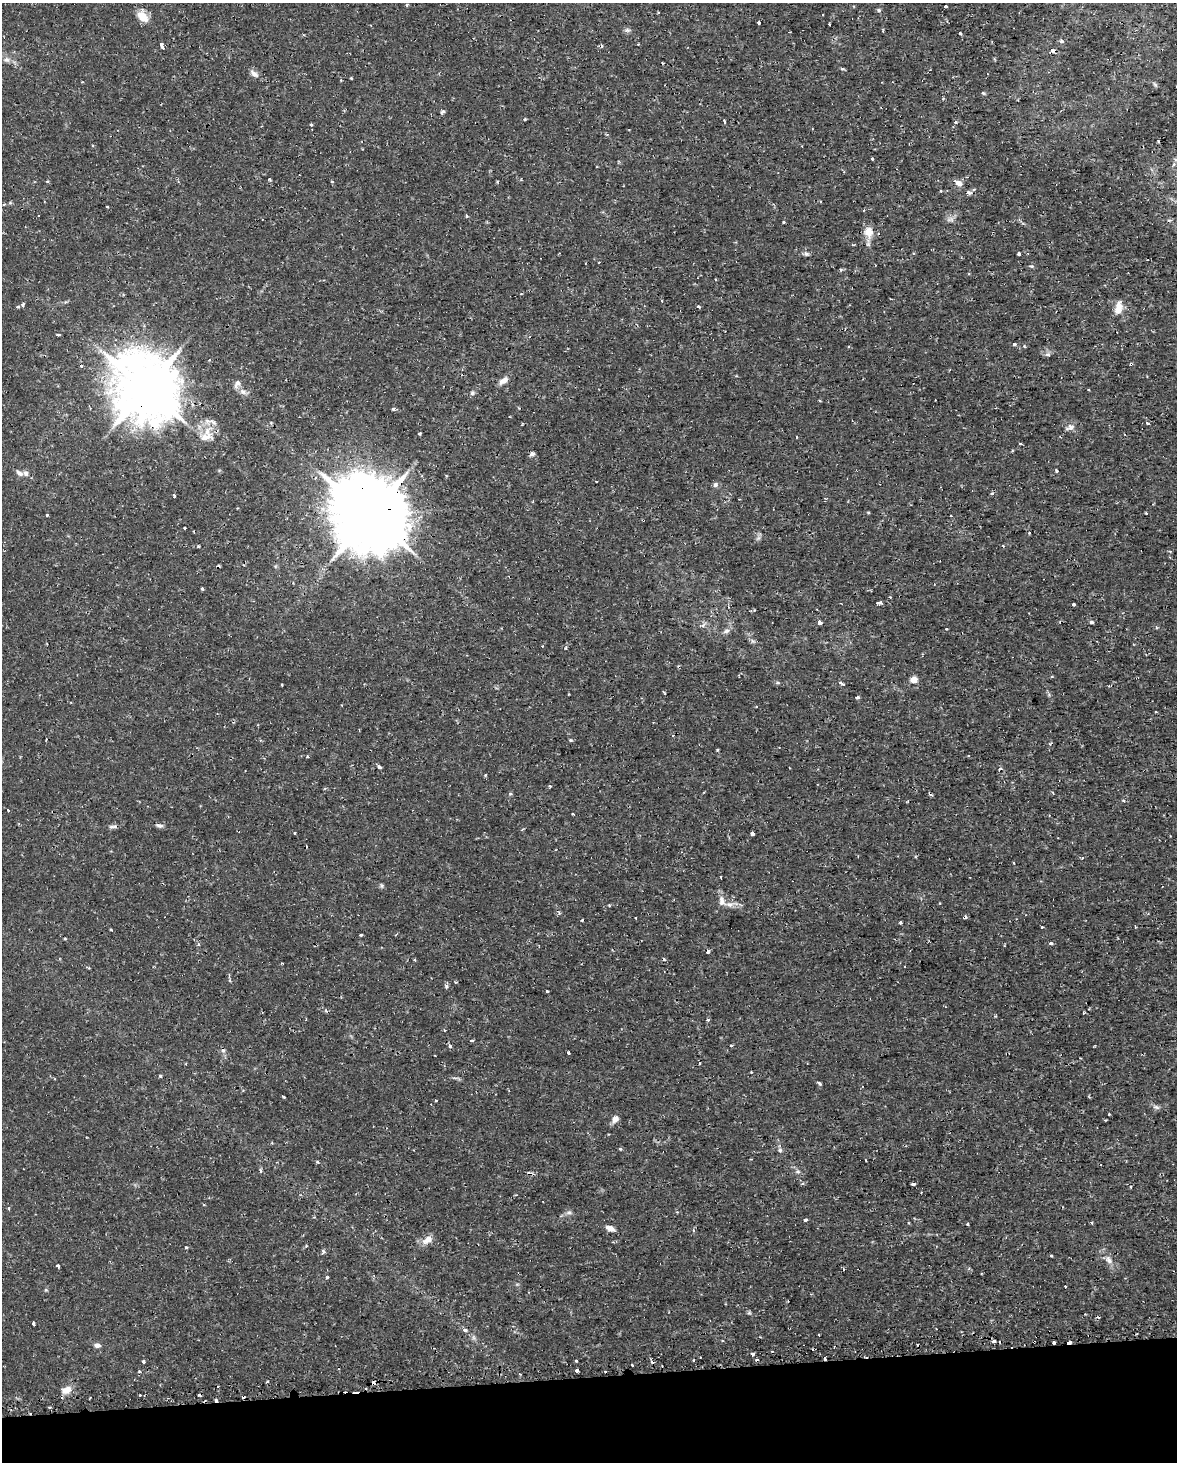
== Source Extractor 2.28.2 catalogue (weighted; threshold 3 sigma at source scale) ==
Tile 10 of 4 x 3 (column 2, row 3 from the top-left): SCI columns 1195-2369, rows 82-1541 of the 4740 x 4499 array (HDU 1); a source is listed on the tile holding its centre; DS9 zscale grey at full resolution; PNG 1179 x 1464 px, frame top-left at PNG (2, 3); no overlay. Shown black and unused: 6% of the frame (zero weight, under 2 of 3 exposures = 3% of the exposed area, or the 3 px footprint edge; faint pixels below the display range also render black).
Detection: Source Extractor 2.28.2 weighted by HDU 2 'WHT'; one run over the whole footprint, this tile lists its part. Background 0.0102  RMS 0.0013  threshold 0.006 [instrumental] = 3 sigma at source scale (4.5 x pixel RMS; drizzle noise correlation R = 1.50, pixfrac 1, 0.0396/0.0396 arcsec/px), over >= 5 px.
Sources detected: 224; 36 cosmic-ray / hot-pixel residue — not listed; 2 inside a brighter listed object's ellipse — not listed separately; the other 186 listed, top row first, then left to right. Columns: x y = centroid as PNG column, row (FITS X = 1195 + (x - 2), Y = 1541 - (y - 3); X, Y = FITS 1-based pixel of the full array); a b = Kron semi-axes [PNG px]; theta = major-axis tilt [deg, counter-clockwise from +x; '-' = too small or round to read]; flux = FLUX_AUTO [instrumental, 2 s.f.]
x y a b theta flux
407 5 4 3 - 0.19
945 7 3 3 - 0.44
879 10 6 5 - 0.22
143 17 15 9 -53 1.9
759 23 3 3 - 0.28
627 30 9 6 0 0.34
883 31 5 2 - 0.13
960 33 4 3 - 0.15
1062 41 5 4 - 0.36
638 44 3 3 - 0.14
162 45 3 3 - 13
1053 51 5 4 - 0.67
6 60 9 7 -10 0.53
254 74 13 6 -35 0.65
1155 84 7 4 -45 0.24
983 93 5 4 - 0.16
943 99 5 3 - 0.12
442 112 7 5 55 0.23
525 119 3 3 - 0.14
724 121 5 2 - 0.18
955 122 4 3 - 0.35
311 124 3 3 - 0.22
1158 141 4 3 - 0.11
92 145 4 2 - 0.12
872 159 3 3 - 0.4
1174 164 6 4 70 0.21
269 179 3 3 - 0.26
47 181 3 3 - 0.19
332 182 4 2 - 0.12
958 183 8 6 -32 0.89
974 189 5 3 - 0.16
941 191 3 3 - 0.12
968 192 7 5 -42 0.28
10 203 4 4 - 0.2
107 207 3 2 - 0.099
950 219 11 6 5 0.51
784 222 3 3 - 0.43
868 232 9 8 - 1.9
806 254 7 6 - 0.32
1019 254 3 3 - 0.51
1031 266 6 3 -17 0.16
662 301 3 2 - 0.13
23 304 4 4 - 0.27
18 307 3 3 - 0.32
698 307 4 3 - 0.41
1118 308 17 9 77 1.5
58 335 4 2 - 0.16
1014 344 4 3 - 0.34
1048 354 7 5 -19 0.34
209 360 4 2 - 0.1
1131 364 4 3 - 0.24
81 366 4 4 - 0.17
504 380 12 7 35 0.89
237 384 11 7 62 0.6
146 389 20 18 -44 860
243 392 9 7 -36 0.57
472 393 6 5 - 0.25
996 408 3 2 - 0.13
394 409 3 3 - 0.37
213 422 13 6 -35 0.59
1148 423 3 3 - 0.54
1070 427 14 7 23 0.67
419 434 3 3 - 0.27
206 437 22 11 13 1.7
796 437 3 3 - 0.36
1020 443 3 3 - 0.32
532 454 7 5 47 0.32
1056 471 3 3 - 0.2
20 473 12 6 -33 0.54
596 481 2 2 - 0.14
715 485 6 6 - 0.41
174 496 4 3 - 0.32
825 498 4 3 - 0.16
1146 513 3 2 - 0.12
47 515 3 3 - 0.18
369 515 24 21 -21 1300
951 515 3 2 - 0.15
184 528 3 2 - 0.1
1029 533 4 3 - 0.12
199 546 3 2 - 0.14
1170 551 4 3 - 0.12
202 589 3 3 - 0.2
879 603 6 3 4 0.76
1073 605 3 3 - 0.3
1091 622 5 4 - 0.27
820 623 3 3 - 1.5
703 625 8 4 46 0.31
946 629 3 2 - 0.18
726 631 10 6 28 0.48
542 646 3 2 - 0.16
566 648 5 4 - 0.17
1052 677 3 2 - 0.18
914 680 5 4 - 2.8
778 683 5 3 - 0.17
841 683 7 3 -22 0.26
282 685 3 2 - 0.15
857 697 4 3 - 0.38
1156 712 3 2 - 0.11
571 740 5 4 - 0.15
717 750 5 3 - 0.12
307 756 4 3 - 0.14
379 767 5 3 - 0.44
550 786 3 3 - 0.23
510 794 5 4 - 0.17
1123 800 5 3 - 0.13
8 810 3 3 - 0.37
159 825 9 6 -12 0.39
113 826 13 4 0 0.38
294 833 3 2 - 0.14
752 834 4 3 - 0.36
1082 858 4 3 - 0.15
1014 863 3 3 - 0.11
721 877 3 2 - 0.15
381 885 6 4 -71 0.2
722 901 14 9 -78 0.88
609 905 4 3 - 0.14
636 918 3 3 - 0.23
582 920 3 3 - 0.23
900 923 3 3 - 0.31
1042 927 3 3 - 0.37
111 930 4 3 - 0.12
361 935 3 3 - 0.19
65 938 3 3 - 0.13
1051 943 3 3 - 0.77
415 960 4 3 - 0.13
446 987 6 4 -71 0.27
547 991 3 3 - 0.22
1083 1013 3 2 - 0.15
708 1020 4 4 - 0.26
472 1040 5 3 - 0.14
450 1046 4 4 - 0.35
731 1046 4 3 - 0.12
568 1053 3 3 - 0.29
699 1064 3 2 - 0.14
751 1072 2 2 - 0.11
160 1076 4 4 - 0.17
456 1078 14 2 -8 0.24
819 1083 6 3 -49 0.21
283 1097 3 3 - 0.33
436 1100 3 2 - 0.14
1156 1107 10 6 -15 0.4
1109 1114 3 3 - 0.22
615 1119 9 7 63 0.75
620 1149 4 4 - 0.17
780 1150 7 6 - 0.3
865 1160 3 2 - 0.1
317 1162 4 4 - 0.16
260 1170 3 3 - 0.56
798 1172 7 5 6 0.27
912 1184 4 3 - 0.69
1131 1187 4 2 - 0.13
9 1209 5 3 - 0.12
569 1212 8 5 14 0.36
805 1220 4 3 - 0.25
1092 1223 3 3 - 0.17
968 1224 3 2 - 0.18
610 1228 12 6 -23 0.78
693 1230 5 4 - 0.25
427 1239 13 8 38 1.1
306 1246 4 3 - 0.14
186 1247 3 3 - 0.14
323 1251 6 4 -86 0.24
1051 1255 3 3 - 0.14
1109 1260 12 8 -58 0.88
58 1266 3 3 - 1
327 1277 4 3 - 0.2
1065 1286 3 2 - 0.17
46 1290 6 3 -18 0.13
749 1313 6 5 - 0.2
33 1323 4 3 - 0.42
465 1330 6 4 0 0.28
819 1334 2 2 - 0.095
722 1341 4 3 - 0.13
994 1341 4 3 - 0.81
1054 1342 3 3 - 0.62
97 1345 7 5 -12 0.56
753 1354 3 3 - 0.6
825 1358 4 3 - 0.46
143 1361 3 3 - 0.28
576 1361 3 3 - 0.39
632 1365 3 2 - 0.12
606 1371 3 3 - 0.22
374 1383 4 3 - 1.3
66 1390 14 9 22 1.1
140 1395 2 2 - 0.12
216 1400 4 3 - 0.59
Overlapping masked pixels (flux is a lower limit): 8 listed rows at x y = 1053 51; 1131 364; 146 389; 369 515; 1054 1342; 825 1358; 374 1383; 216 1400